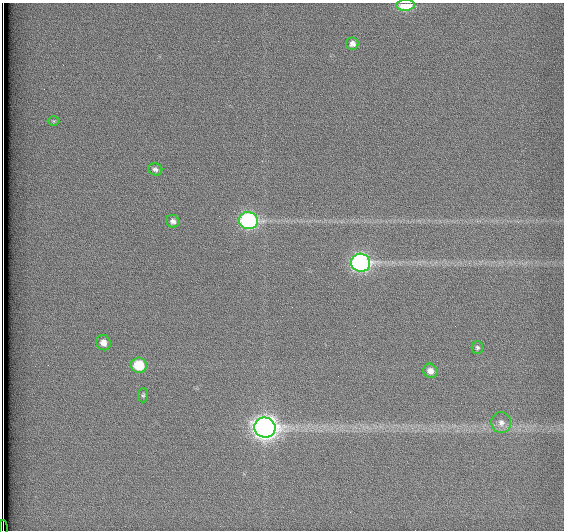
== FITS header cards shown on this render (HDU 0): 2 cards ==
NAXIS1  =                  562          / # of pixels in <axis direction>
NAXIS2  =                  528          / # of pixels in <axis direction>

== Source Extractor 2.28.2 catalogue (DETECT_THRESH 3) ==
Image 562 x 528 px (HDU 0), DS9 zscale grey, 1 PNG px = 1 image px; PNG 566 x 532 px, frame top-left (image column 1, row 528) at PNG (2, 3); each listed source drawn as its Kron ellipse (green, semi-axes under 4 px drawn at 4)
Background 1790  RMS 4.6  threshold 13.8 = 3 sigma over >= 5 px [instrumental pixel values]
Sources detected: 15; all 15 listed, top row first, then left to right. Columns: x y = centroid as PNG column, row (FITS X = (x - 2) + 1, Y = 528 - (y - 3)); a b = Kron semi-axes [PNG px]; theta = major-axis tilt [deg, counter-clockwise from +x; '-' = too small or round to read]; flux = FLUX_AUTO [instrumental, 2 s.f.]
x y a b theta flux
406 5 9 5 1 8900
352 44 6 6 - 1400
54 121 6 5 - 430
155 169 7 6 - 870
173 221 7 6 - 1200
248 221 9 8 - 70000
361 263 9 9 - 100000
103 343 8 7 - 2200
477 348 6 6 - 680
139 365 8 7 - 11000
430 371 7 6 - 2000
143 395 7 5 88 580
501 423 10 10 - 2100
265 428 11 10 - 290000
3 528 8 2 -89 1800
At the frame edge (FLAGS 8, measured only in part): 2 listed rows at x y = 406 5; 3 528